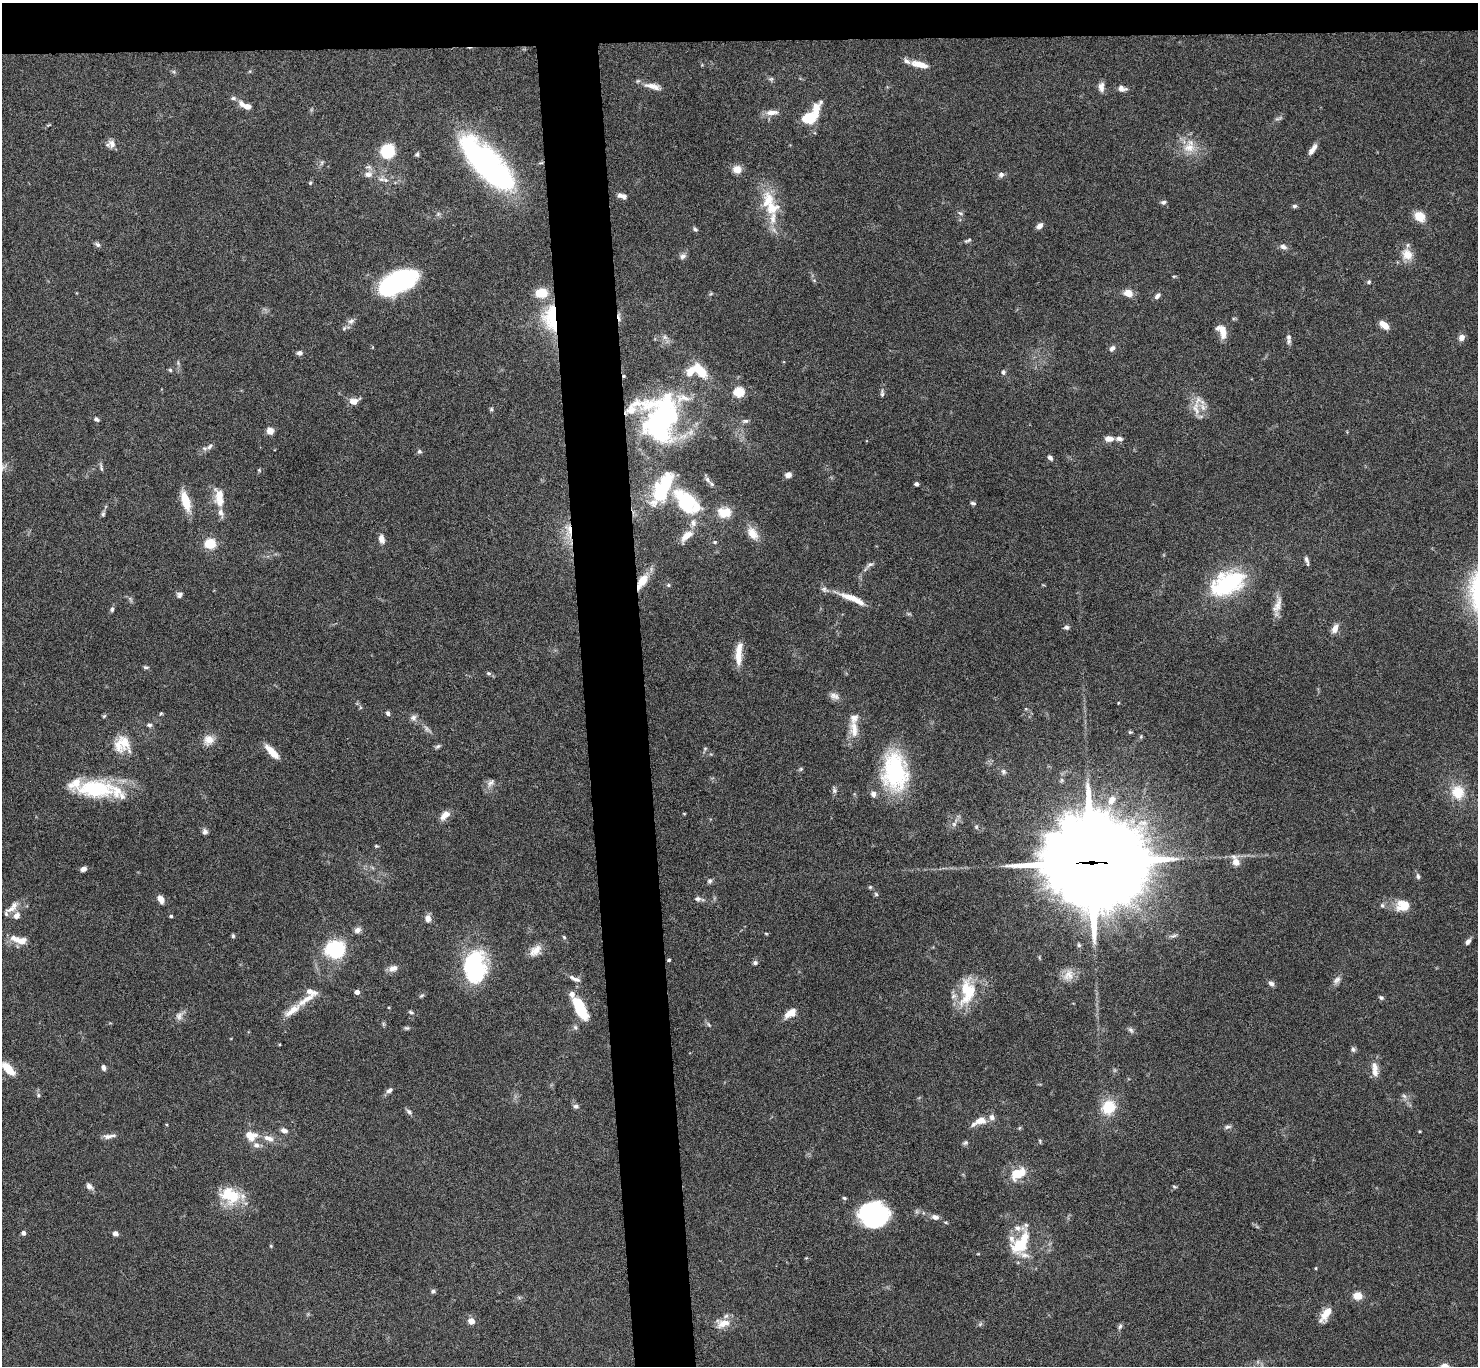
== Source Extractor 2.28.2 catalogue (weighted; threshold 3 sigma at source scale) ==
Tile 2 of 3 x 3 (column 2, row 1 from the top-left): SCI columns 1477-2952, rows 2910-4273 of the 4427 x 4397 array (HDU 1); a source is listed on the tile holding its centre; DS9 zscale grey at full resolution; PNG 1480 x 1368 px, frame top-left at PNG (2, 3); no overlay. Shown black and unused: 7% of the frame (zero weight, under 4 of 8 exposures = <1% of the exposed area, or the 3 px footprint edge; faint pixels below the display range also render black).
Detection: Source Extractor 2.28.2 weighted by HDU 2 'WHT'; one run over the whole footprint, this tile lists its part. Background 0.0565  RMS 0.0038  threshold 0.0154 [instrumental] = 3 sigma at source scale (4.09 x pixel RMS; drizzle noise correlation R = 1.36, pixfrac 0.8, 0.05/0.05 arcsec/px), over >= 5 px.
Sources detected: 253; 1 too faint to see at this stretch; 3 inside a brighter object's white glare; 2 cosmic-ray / hot-pixel residue — not listed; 33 inside a brighter listed object's ellipse — not listed separately; the other 214 listed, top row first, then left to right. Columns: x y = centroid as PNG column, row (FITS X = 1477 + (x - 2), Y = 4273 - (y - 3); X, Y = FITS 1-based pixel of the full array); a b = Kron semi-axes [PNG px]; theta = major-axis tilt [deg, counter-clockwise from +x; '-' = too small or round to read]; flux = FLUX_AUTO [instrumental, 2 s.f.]
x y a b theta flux
919 64 19 7 -14 4.7
771 79 7 6 - 0.66
653 86 23 7 -13 3.3
1101 87 13 7 90 1.9
1122 88 10 7 -17 1.9
245 105 17 7 -26 3.4
772 112 15 7 4 2.9
808 118 15 11 12 9.1
112 144 11 9 -75 2.1
1189 148 18 15 7 6.1
1312 149 15 6 56 2.2
387 151 11 10 - 16
417 154 5 5 - 0.69
487 159 65 21 -38 74
737 169 9 8 - 3.4
368 174 12 8 9 2.3
1001 175 7 7 - 1.2
385 180 9 6 -8 1.4
310 183 5 4 - 0.45
622 196 10 5 -15 1.7
768 200 27 17 89 10
1163 202 7 6 - 0.85
1294 206 6 5 - 0.71
960 213 7 4 -43 0.61
438 214 6 5 - 0.65
1420 216 13 11 -44 4.5
1040 226 8 6 50 1.6
695 229 7 5 -48 0.64
968 240 11 4 23 0.73
97 244 9 5 -33 0.91
1283 247 10 6 -23 1.4
1407 254 16 13 -58 4.8
683 256 9 7 37 1.3
1174 276 5 3 - 0.35
814 280 6 4 -19 0.45
398 282 33 15 26 68
1369 282 5 5 - 0.58
1128 293 10 8 -18 3.2
711 294 6 4 -17 0.45
1157 296 9 5 48 1.2
551 318 32 17 -86 20
351 321 10 7 42 1.5
1384 325 9 6 -40 4.2
1222 331 16 9 -65 4.4
1289 337 7 6 - 0.9
1461 338 8 7 - 1.9
1112 348 9 6 54 1.2
299 353 7 6 - 1.2
170 370 5 4 - 0.51
701 371 22 11 -53 7.4
1003 372 7 5 89 0.74
739 392 5 5 - 26
882 393 11 5 -88 0.86
354 401 13 8 16 2.5
1196 408 25 9 -86 4.3
491 409 6 5 - 0.54
662 418 52 41 85 78
96 419 7 5 -33 0.84
745 421 9 5 2 0.94
270 431 8 8 - 2.2
1109 439 10 6 -1 2.7
1119 439 9 5 -2 1.3
210 446 9 6 46 1.2
419 451 6 6 - 0.71
1050 458 6 4 -54 1.2
2 467 11 8 29 1.6
101 467 13 4 -77 0.78
259 470 5 4 - 0.38
788 475 6 6 - 2.1
707 479 10 5 -50 1.2
916 484 4 4 - 0.98
664 488 37 15 59 26
220 494 17 13 -78 4.3
185 501 23 9 -72 7.2
686 501 33 20 -48 23
973 503 7 4 -9 0.64
724 512 18 13 -1 5.3
221 513 12 7 -74 1.8
103 514 7 5 88 0.66
569 531 25 8 -84 5.5
752 533 19 12 -54 4.3
686 536 17 8 41 3.9
381 539 11 6 -73 2.1
715 542 5 4 - 0.53
210 544 8 7 - 9.7
1307 560 11 4 -74 1.2
870 565 10 5 28 1.1
642 581 17 10 57 6.1
1227 584 38 23 24 34
668 585 5 4 - 0.5
179 595 8 7 - 0.99
852 598 39 7 -22 6.3
1277 606 27 9 74 3.5
112 609 7 5 87 0.7
1066 627 6 5 - 0.93
1335 629 11 7 64 2.4
739 653 29 8 86 5.7
146 667 7 4 -7 0.65
489 673 6 5 - 0.64
834 696 14 8 -21 2
1118 703 4 3 - 0.26
161 713 5 4 - 0.43
388 713 6 5 - 0.93
104 716 6 4 45 0.48
413 718 9 8 - 1.4
149 725 6 6 - 0.96
427 729 11 5 -45 1.2
854 729 26 11 -84 5
1130 732 6 5 - 0.46
208 740 14 13 - 3.7
124 742 27 15 -61 6.5
438 746 8 5 20 0.7
705 749 5 5 - 0.53
272 752 19 6 -47 5.2
801 769 6 5 - 0.54
1003 771 8 6 -46 1
895 772 44 28 -85 35
490 783 13 8 49 1.8
95 788 46 21 0 26
834 790 9 6 -82 0.92
1458 792 16 15 - 8.2
1112 800 10 7 57 3.3
684 814 5 3 - 0.3
445 815 12 7 41 3.4
954 824 6 6 - 1
976 827 6 5 - 0.58
205 832 7 7 - 1.1
376 846 5 4 - 0.43
1091 862 35 29 -6 6200
1236 862 12 10 -59 3
83 869 7 5 19 1.3
1418 876 7 5 -79 0.85
710 881 8 6 85 0.85
870 887 5 5 - 0.44
876 894 6 5 - 0.54
161 899 10 6 -63 2.1
697 899 9 6 -3 1.1
1382 905 6 5 - 0.65
1403 906 18 14 9 6
11 909 16 8 17 3.1
16 916 8 7 - 2.1
171 916 4 3 - 0.54
428 918 9 7 -89 2
357 930 9 7 28 1.5
766 933 5 3 - 0.36
233 936 6 4 -77 0.54
564 937 6 5 - 0.56
21 941 18 10 -9 4.3
1468 942 7 5 54 1.3
1079 945 5 5 - 0.61
335 949 15 13 15 31
535 950 17 11 40 3.8
669 960 4 3 - 0.42
755 963 5 5 - 0.91
476 965 36 25 -81 33
393 968 12 8 23 2.2
1068 975 17 13 58 3.8
575 979 16 6 -23 1.7
1337 980 13 8 52 1.6
1271 984 8 6 -28 1.2
967 991 38 19 83 15
357 992 4 4 - 2.1
421 996 8 4 43 0.57
1381 997 6 5 - 0.71
580 1008 23 9 -64 15
292 1010 33 9 35 5.1
411 1012 7 4 -25 0.65
790 1013 15 8 32 4.1
179 1016 13 8 62 1.9
709 1025 8 4 -59 0.62
575 1027 7 6 - 0.85
407 1028 7 5 -14 0.6
1131 1030 9 6 -53 0.98
1353 1049 7 6 - 0.95
1375 1066 16 9 -72 2.8
104 1068 7 5 -77 1.1
8 1069 14 7 -47 7.5
389 1090 9 5 33 1.2
38 1095 5 5 - 0.57
1404 1096 8 4 -44 0.87
576 1106 7 6 - 0.99
1109 1107 16 14 58 10
409 1112 9 6 -38 0.92
979 1121 22 9 22 4
1227 1127 10 6 8 0.98
1019 1128 5 5 - 0.44
284 1130 8 6 -15 1.5
109 1136 17 5 7 1.7
251 1136 16 11 -22 5.3
269 1138 15 8 -21 2.9
1040 1141 7 3 -78 0.4
965 1143 7 6 - 0.69
1018 1174 21 13 29 7.8
89 1186 9 6 -46 1.6
1174 1186 7 3 -19 0.4
230 1195 27 21 -25 12
844 1198 5 4 - 0.48
875 1215 26 23 -8 46
935 1217 9 7 -14 1.7
946 1222 5 4 - 0.46
23 1233 4 4 - 1.2
115 1233 6 5 - 1.5
1020 1244 32 16 58 15
271 1246 5 4 - 0.35
978 1254 5 3 - 0.29
1316 1268 4 3 - 0.31
433 1291 5 5 - 0.79
1358 1296 10 8 -10 3.7
1326 1314 20 8 58 4.5
471 1321 6 6 - 3
723 1323 19 11 10 4.8
980 1324 7 4 46 0.64
1120 1326 8 5 68 0.87
1445 1366 9 7 -5 2.5
Overlapping masked pixels (flux is a lower limit): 4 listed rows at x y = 551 318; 569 531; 642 581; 1091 862
Isophote crosses this tile's border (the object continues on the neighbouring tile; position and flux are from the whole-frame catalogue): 2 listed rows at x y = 2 467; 1445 1366